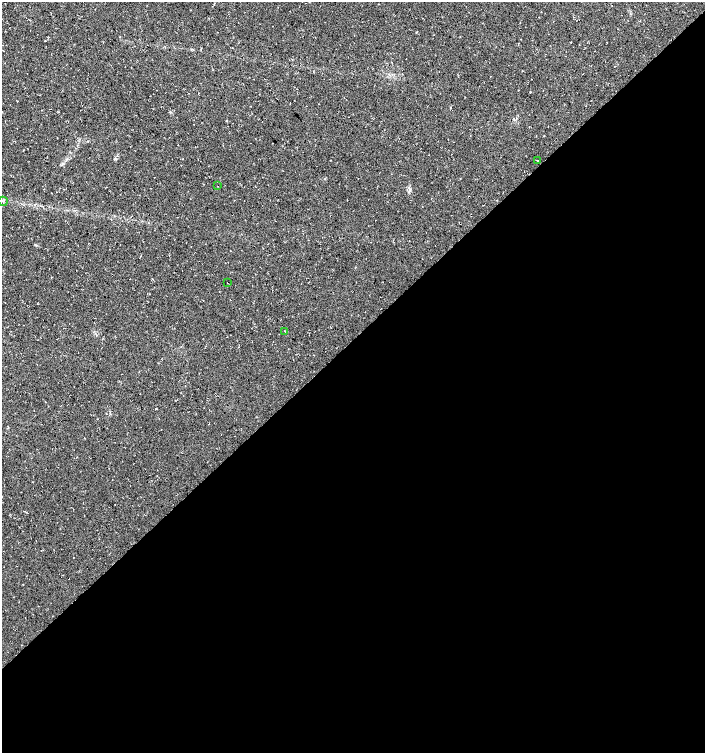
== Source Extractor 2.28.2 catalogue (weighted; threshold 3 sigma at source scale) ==
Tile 15 of 4 x 4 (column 3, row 4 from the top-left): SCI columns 2955-4360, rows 5-1506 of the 5974 x 6011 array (HDU 1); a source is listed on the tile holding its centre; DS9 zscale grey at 2 x 2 block average (1 PNG px = mean of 2 x 2 image px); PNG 707 x 755 px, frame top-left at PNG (2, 2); each listed source drawn as its Kron ellipse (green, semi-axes under 4 px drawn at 4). Shown black and unused: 55% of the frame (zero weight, under 3 of 4 exposures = <1% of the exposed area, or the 3 px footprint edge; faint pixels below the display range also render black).
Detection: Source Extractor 2.28.2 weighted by HDU 2 'WHT'; one run over the whole footprint, this tile lists its part. Background 0.0145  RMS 0.0052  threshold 0.0235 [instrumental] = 3 sigma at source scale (4.5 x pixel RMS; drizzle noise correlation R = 1.50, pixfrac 1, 0.0396/0.0396 arcsec/px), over >= 5 px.
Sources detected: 5; all 5 listed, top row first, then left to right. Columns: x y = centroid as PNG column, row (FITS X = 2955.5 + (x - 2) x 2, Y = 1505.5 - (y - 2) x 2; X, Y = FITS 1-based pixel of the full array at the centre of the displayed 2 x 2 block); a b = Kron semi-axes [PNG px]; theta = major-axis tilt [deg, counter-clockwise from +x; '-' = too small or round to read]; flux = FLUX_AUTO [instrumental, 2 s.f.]
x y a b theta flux
537 161 2 2 - 0.5
217 186 2 2 - 0.38
3 201 5 2 - 1.1
227 283 2 2 - 0.43
285 331 2 2 - 0.56